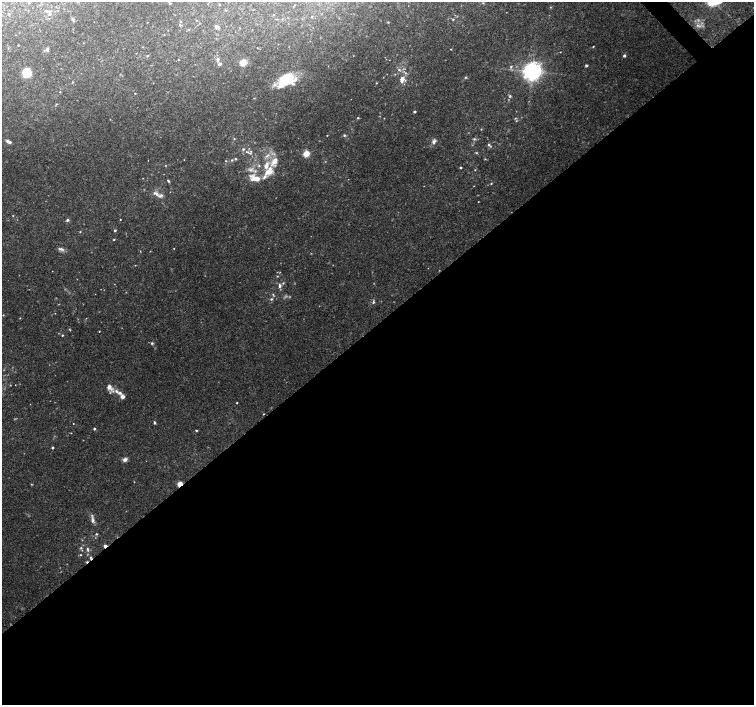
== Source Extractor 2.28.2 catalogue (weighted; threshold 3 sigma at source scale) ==
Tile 15 of 4 x 4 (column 3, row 4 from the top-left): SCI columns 3013-4515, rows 214-1619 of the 6019 x 5987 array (HDU 1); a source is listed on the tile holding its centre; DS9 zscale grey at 2 x 2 block average (1 PNG px = mean of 2 x 2 image px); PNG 756 x 707 px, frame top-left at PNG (2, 2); no overlay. Shown black and unused: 54% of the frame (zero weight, under 3 of 4 exposures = <1% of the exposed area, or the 3 px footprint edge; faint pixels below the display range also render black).
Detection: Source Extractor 2.28.2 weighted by HDU 2 'WHT'; one run over the whole footprint, this tile lists its part. Background 0.0958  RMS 0.0056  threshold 0.0253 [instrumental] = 3 sigma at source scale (4.5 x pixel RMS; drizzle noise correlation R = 1.50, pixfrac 1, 0.0396/0.0396 arcsec/px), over >= 5 px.
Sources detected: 126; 5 too faint to see at this stretch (2 x 2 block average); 2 cosmic-ray / hot-pixel residue — not listed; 12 inside a brighter listed object's ellipse — not listed separately; the other 107 listed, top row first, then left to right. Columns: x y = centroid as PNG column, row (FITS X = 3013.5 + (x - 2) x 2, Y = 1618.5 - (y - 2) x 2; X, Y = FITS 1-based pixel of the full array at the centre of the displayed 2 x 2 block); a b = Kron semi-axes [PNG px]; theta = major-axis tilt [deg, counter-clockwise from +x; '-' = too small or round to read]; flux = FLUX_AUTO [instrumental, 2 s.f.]
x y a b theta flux
170 3 3 2 - 1.1
219 4 3 2 - 0.71
294 6 4 2 - 0.72
47 11 5 3 - 2.4
273 14 3 2 - 0.72
312 17 2 2 - 0.86
73 19 5 3 - 2.4
276 19 3 2 - 0.65
453 19 3 3 - 1.2
196 20 2 2 - 0.54
388 22 3 2 - 0.89
180 25 3 3 - 1.5
697 25 4 3 - 2.3
217 27 5 4 - 4
18 45 2 2 - 0.82
257 48 2 2 - 0.57
451 49 2 2 - 0.64
47 50 5 4 - 2.4
560 52 2 2 - 0.58
624 55 4 3 - 2.1
147 56 3 2 - 0.76
217 59 5 3 - 3.4
178 60 2 2 - 0.71
243 62 7 7 - 9.5
219 64 3 3 - 3.9
586 65 2 2 - 2.8
511 66 4 3 - 1.9
399 70 3 3 - 1.5
532 71 5 5 - 870
27 73 9 8 - 24
405 73 7 3 -39 3
465 77 4 3 - 1.4
402 78 5 5 - 4.7
287 79 21 15 10 41
72 82 3 2 - 0.82
376 83 2 2 - 0.9
60 92 2 2 - 0.76
135 93 2 2 - 0.68
510 96 4 3 - 1.6
414 112 2 2 - 2.3
358 118 2 2 - 0.98
384 118 2 2 - 0.53
515 118 3 2 - 0.88
481 129 3 2 - 0.62
327 135 2 2 - 0.59
344 135 4 3 - 1.4
234 139 3 2 - 1.1
474 139 4 4 - 1.7
434 141 8 5 58 4.4
8 142 6 3 -31 5.2
489 145 4 4 - 2.1
247 152 8 2 -15 2.8
306 154 3 3 - 53
267 155 7 3 30 4.1
236 159 4 3 - 1.3
232 160 3 3 - 1.5
226 161 2 2 - 0.63
259 165 3 3 - 1.4
460 167 3 2 - 1.3
475 170 2 2 - 0.67
269 171 14 9 45 18
257 179 20 7 -27 16
168 181 4 2 - 1.6
491 183 3 3 - 1
155 193 13 5 -27 7.2
478 202 2 2 - 0.61
120 219 2 2 - 0.57
67 220 3 3 - 2.5
115 230 3 2 - 1.6
80 232 3 2 - 0.75
114 239 3 2 - 0.96
174 248 2 2 - 0.55
61 249 9 4 -18 4.1
135 265 2 2 - 0.58
277 276 3 2 - 0.98
283 283 4 3 - 1.5
280 286 6 4 -82 3.5
273 295 6 2 -55 1.5
271 299 4 3 - 1.8
373 302 4 3 - 2.2
55 313 2 2 - 0.44
3 315 2 2 - 0.71
20 318 3 2 - 0.65
70 330 5 2 - 0.96
99 331 2 2 - 0.74
62 335 3 2 - 1.3
152 343 4 3 - 1.9
15 385 2 2 - 0.41
109 387 9 5 -52 10
116 391 6 4 -48 4.4
122 396 5 4 - 5
237 403 3 2 - 0.76
73 423 2 2 - 0.7
154 423 4 3 - 1.5
94 429 3 3 - 1.6
196 430 3 2 - 1.3
52 448 3 3 - 1.4
125 459 7 5 35 4.1
31 484 3 2 - 0.82
180 484 5 4 - 7.4
92 519 14 4 -81 5
96 534 3 3 - 1.3
105 546 3 2 - 5.5
81 548 4 3 - 1.4
88 549 7 3 -77 2.6
80 555 3 2 - 0.79
91 558 4 3 - 1.7
Overlapping masked pixels (flux is a lower limit): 3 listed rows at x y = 180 484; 105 546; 91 558
Diffuse or blended objects may show on this block-average render without a row.